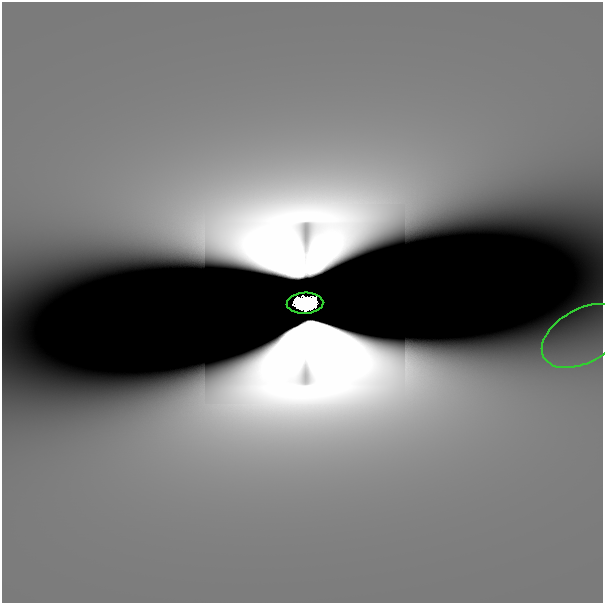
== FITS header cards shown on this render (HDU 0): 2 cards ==
NAXIS1  =                  601
NAXIS2  =                  601

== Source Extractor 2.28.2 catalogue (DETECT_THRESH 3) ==
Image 601 x 601 px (HDU 0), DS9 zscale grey, 1 PNG px = 1 image px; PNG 605 x 605 px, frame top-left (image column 1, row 601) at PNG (2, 2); each listed source drawn as its Kron ellipse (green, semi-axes under 4 px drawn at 4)
Background 3.46e-11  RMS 3.1e-11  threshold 9.44e-11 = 3 sigma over >= 5 px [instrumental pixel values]
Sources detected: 6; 4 with non-positive FLUX_AUTO (blend fragments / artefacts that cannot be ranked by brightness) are neither listed nor drawn; the other 2 listed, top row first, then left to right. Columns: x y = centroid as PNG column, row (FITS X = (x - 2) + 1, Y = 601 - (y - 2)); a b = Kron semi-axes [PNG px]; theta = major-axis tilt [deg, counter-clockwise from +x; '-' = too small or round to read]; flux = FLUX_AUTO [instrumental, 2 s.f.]
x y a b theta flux
305 303 18 10 3 1.0e+01
583 336 45 27 29 2.5e-07
At the frame edge (FLAGS 8, measured only in part): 1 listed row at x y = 583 336
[4 non-positive-flux detections neither listed nor drawn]